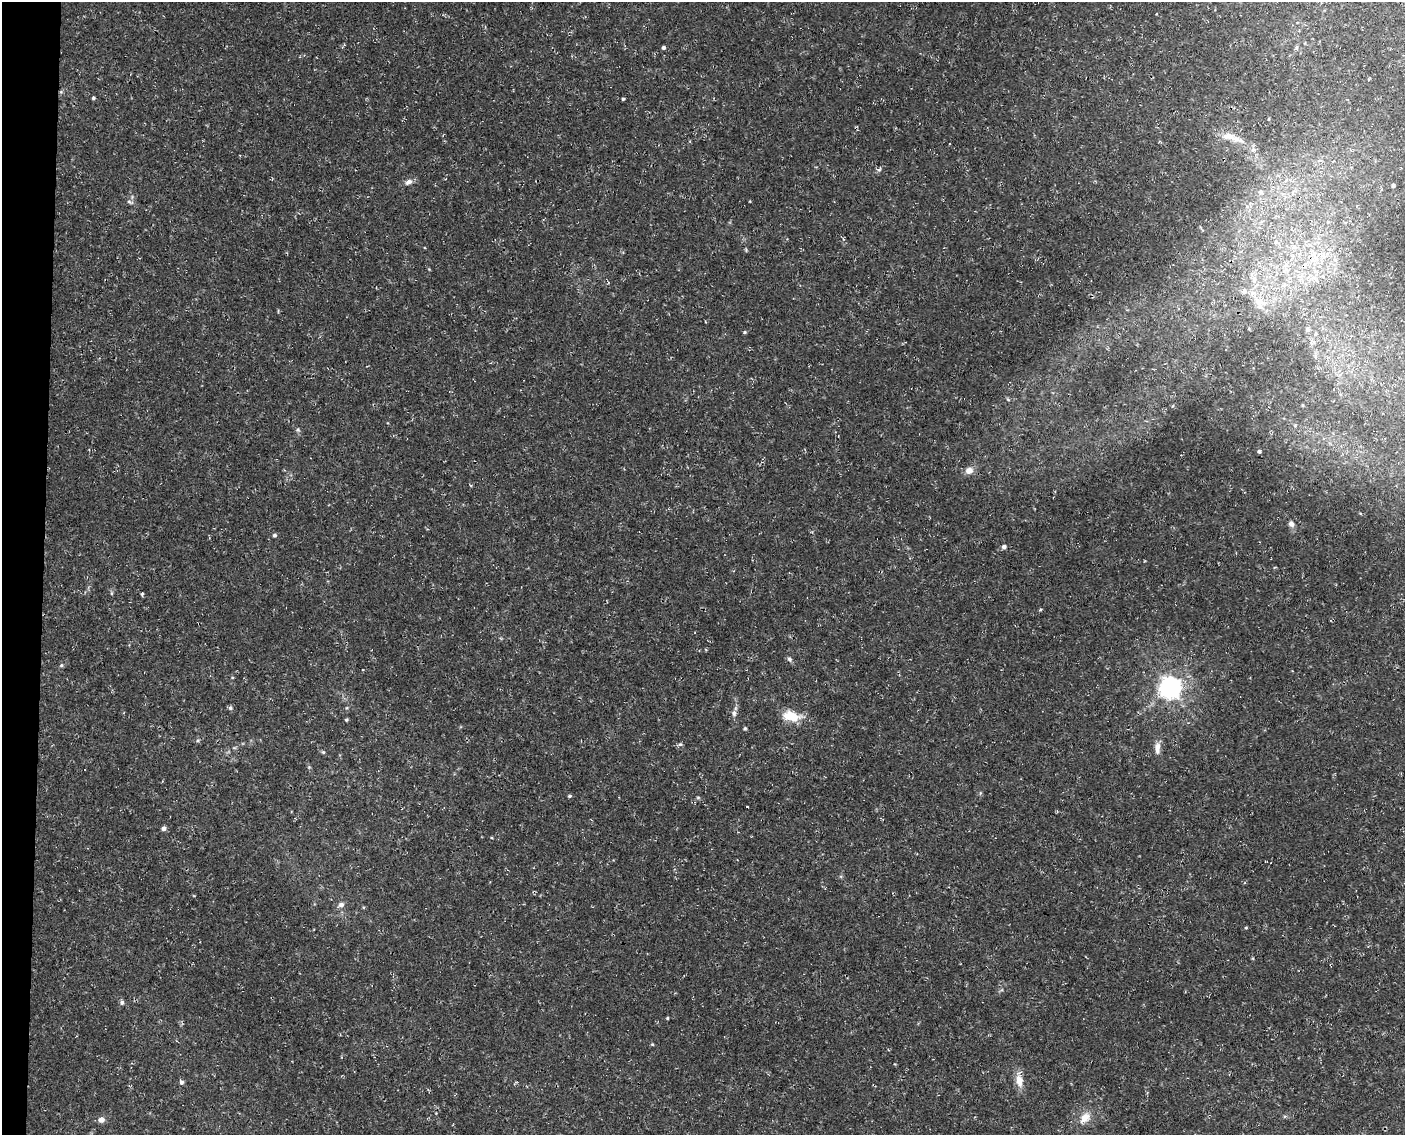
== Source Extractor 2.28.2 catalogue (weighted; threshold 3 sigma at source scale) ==
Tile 7 of 3 x 4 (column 1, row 3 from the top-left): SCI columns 404-1806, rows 1136-2268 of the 4897 x 4553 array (HDU 1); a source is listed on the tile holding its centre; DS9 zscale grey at full resolution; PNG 1407 x 1137 px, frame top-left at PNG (2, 2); no overlay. Shown black and unused: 3% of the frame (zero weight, under 3 of 4 exposures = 5% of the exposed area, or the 3 px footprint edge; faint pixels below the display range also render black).
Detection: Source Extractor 2.28.2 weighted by HDU 2 'WHT'; one run over the whole footprint, this tile lists its part. Background 0.00483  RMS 0.0017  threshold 0.00758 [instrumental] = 3 sigma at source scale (4.5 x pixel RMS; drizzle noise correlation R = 1.50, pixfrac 1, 0.0396/0.0396 arcsec/px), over >= 5 px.
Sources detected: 58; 3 cosmic-ray / hot-pixel residue — not listed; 1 inside a brighter listed object's ellipse — not listed separately; the other 54 listed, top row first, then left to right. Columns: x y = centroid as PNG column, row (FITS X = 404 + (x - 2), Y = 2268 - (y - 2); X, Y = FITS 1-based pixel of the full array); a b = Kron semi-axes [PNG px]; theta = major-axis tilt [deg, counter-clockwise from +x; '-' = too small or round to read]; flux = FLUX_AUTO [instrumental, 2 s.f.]
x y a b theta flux
1297 47 6 4 70 0.26
663 48 4 4 - 0.33
93 98 4 4 - 0.23
623 99 4 3 - 0.24
1269 119 4 3 - 0.13
1227 136 21 10 -1 1.9
1253 150 8 7 - 0.53
879 169 8 5 10 0.35
409 182 11 7 31 0.72
1393 185 4 4 - 0.41
1261 192 7 5 -14 0.43
129 202 6 4 -20 0.28
1320 255 11 6 -14 1.1
1254 279 8 6 88 0.73
1244 291 7 7 - 0.59
1259 302 16 10 -34 2.3
1307 330 8 4 -90 0.32
744 332 4 4 - 0.21
1315 334 6 3 71 0.21
1008 399 6 3 -44 0.21
1295 425 5 3 - 0.2
298 430 6 5 - 0.29
1259 451 4 4 - 0.35
969 471 9 8 - 1.2
1291 524 7 6 - 0.62
275 535 5 5 - 0.33
1004 547 5 5 - 0.53
111 593 6 4 -72 0.2
142 594 5 3 - 0.19
1040 610 5 3 - 0.16
789 659 7 6 - 0.43
61 665 5 4 - 0.24
1170 687 8 7 - 120
230 708 6 5 - 0.34
734 713 9 6 -90 0.56
791 716 21 11 -11 3.7
346 720 4 4 - 0.22
745 728 4 4 - 0.22
198 740 5 4 - 0.23
680 744 7 5 28 0.31
1157 748 16 7 -89 1.1
323 752 5 5 - 0.22
569 796 5 4 - 0.23
698 797 6 4 0 0.2
164 828 5 5 - 0.5
341 905 8 7 - 0.65
1246 928 4 4 - 0.16
122 1002 6 5 - 0.39
667 1018 4 3 - 0.16
652 1044 5 4 - 0.16
1019 1080 21 9 -82 1.8
181 1082 6 5 - 0.39
1085 1118 15 11 42 1.9
101 1120 7 7 - 0.8